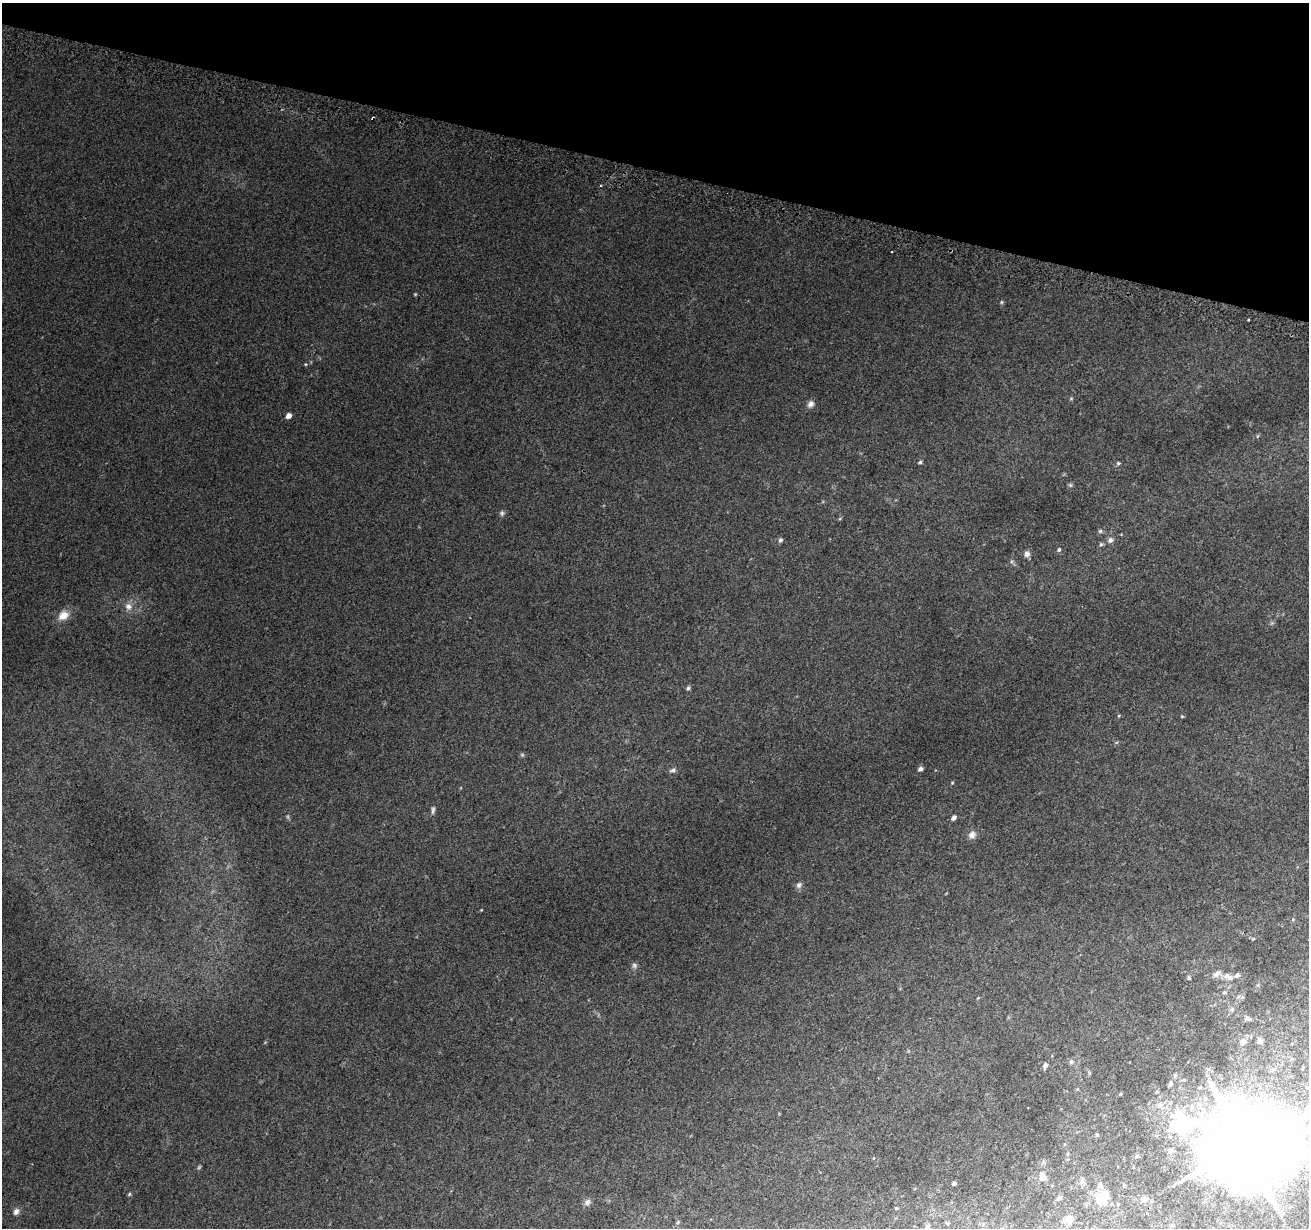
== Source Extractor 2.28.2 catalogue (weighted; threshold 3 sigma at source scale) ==
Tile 2 of 4 x 4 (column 2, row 1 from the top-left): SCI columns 1314-2620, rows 3926-5151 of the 5251 x 5463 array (HDU 1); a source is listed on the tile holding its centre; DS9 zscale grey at full resolution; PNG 1311 x 1230 px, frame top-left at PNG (2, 3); no overlay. Shown black and unused: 14% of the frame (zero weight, under 2 of 3 exposures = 2% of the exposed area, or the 3 px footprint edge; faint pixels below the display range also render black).
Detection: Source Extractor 2.28.2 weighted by HDU 2 'WHT'; one run over the whole footprint, this tile lists its part. Background 0.0565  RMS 0.01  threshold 0.047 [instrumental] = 3 sigma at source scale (4.5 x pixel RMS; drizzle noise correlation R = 1.50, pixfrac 1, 0.0396/0.0396 arcsec/px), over >= 5 px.
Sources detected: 68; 2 too faint to see at this stretch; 1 inside a brighter object's white glare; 2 cosmic-ray / hot-pixel residue — not listed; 1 inside a brighter listed object's ellipse — not listed separately; the other 62 listed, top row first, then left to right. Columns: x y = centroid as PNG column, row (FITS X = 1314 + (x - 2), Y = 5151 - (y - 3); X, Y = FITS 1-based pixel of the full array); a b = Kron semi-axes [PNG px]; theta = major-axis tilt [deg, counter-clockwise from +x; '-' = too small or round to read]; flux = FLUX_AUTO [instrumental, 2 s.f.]
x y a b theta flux
415 294 5 4 - 0.95
1001 302 6 4 89 1.2
305 364 5 3 - 0.89
1071 398 6 4 0 1.1
811 404 10 8 54 4.3
289 416 5 4 - 6
920 462 5 3 - 1.6
1118 463 6 5 - 1.5
502 513 6 6 - 2.1
1100 531 5 5 - 1.6
780 540 6 6 - 2.1
1110 540 7 6 - 3.3
1101 544 6 5 - 1.5
1059 550 5 5 - 1.8
1027 554 7 7 - 4.1
128 606 11 10 - 6.4
63 615 14 10 33 11
688 688 6 5 - 1.9
1119 716 4 4 - 0.96
1182 716 5 3 - 0.94
920 769 5 4 - 3
673 770 10 5 10 2.6
952 783 5 3 - 0.88
433 810 11 4 83 2.5
954 817 6 4 44 3.6
972 835 10 9 - 5.4
799 885 8 7 - 3.2
481 910 3 3 - 0.65
1253 939 5 3 - 0.87
634 965 8 7 - 2.6
1216 974 11 6 40 4
1237 975 6 5 - 2.8
1226 976 9 8 - 4.4
1189 978 5 5 - 1.5
1224 992 6 4 3 1.4
1232 1009 6 6 - 2.1
1248 1019 11 6 -17 3.2
1260 1040 8 7 - 3
1243 1041 10 8 45 5.6
1071 1062 6 6 - 2.6
1045 1065 7 5 72 3.5
1272 1070 6 5 - 2.2
1170 1083 7 5 72 2.4
1077 1089 5 4 - 1
1157 1091 5 4 - 0.94
1097 1135 5 4 - 1.2
1244 1147 30 22 -14 13000
1137 1156 5 4 - 1.5
1042 1177 9 7 -81 9.1
1082 1182 8 6 74 3.1
954 1183 4 3 - 2.5
1100 1185 9 7 -58 3.7
129 1194 5 4 - 1.2
1059 1197 6 5 - 2.9
1144 1199 8 6 24 4
1102 1200 10 8 -29 21
587 1202 9 7 48 3.6
896 1208 4 4 - 0.82
16 1211 9 7 61 4.2
1069 1219 9 9 - 8
678 1222 6 4 71 1.1
927 1228 8 7 - 3.7
Isophote crosses this tile's border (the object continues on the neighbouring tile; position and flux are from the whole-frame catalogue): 2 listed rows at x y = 1244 1147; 927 1228
Unlisted compact peaks at least as high as the median listed source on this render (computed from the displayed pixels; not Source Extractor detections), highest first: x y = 1070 485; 1248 320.